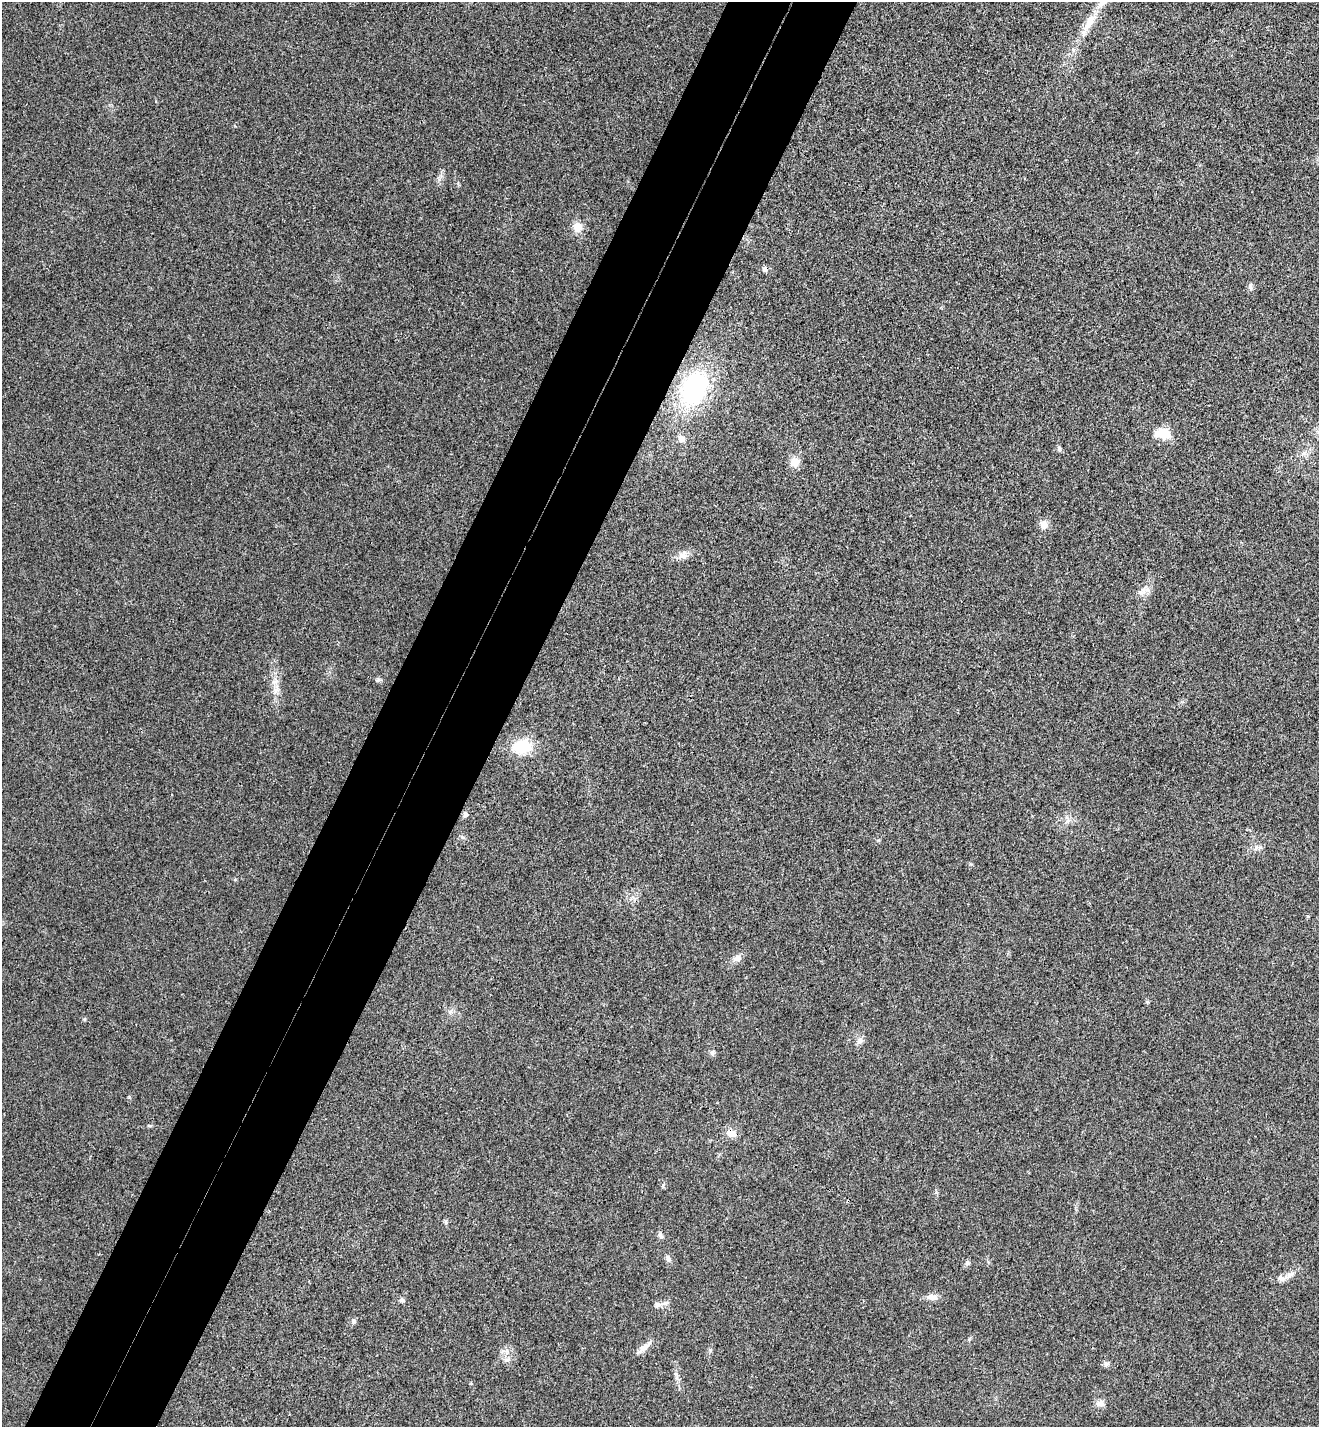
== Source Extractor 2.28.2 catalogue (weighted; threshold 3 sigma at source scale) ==
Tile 7 of 4 x 4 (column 3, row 2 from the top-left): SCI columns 2830-4146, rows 2884-4308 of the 5795 x 5765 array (HDU 1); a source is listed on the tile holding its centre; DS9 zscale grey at full resolution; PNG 1321 x 1429 px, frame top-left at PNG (2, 2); no overlay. Shown black and unused: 10% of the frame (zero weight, under 3 of 4 exposures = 6% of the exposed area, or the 3 px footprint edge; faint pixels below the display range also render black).
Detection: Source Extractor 2.28.2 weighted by HDU 2 'WHT'; one run over the whole footprint, this tile lists its part. Background 0.0216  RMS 0.0064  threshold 0.0287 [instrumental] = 3 sigma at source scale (4.5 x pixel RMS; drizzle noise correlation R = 1.50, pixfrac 1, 0.05/0.05 arcsec/px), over >= 5 px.
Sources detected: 35; all 35 listed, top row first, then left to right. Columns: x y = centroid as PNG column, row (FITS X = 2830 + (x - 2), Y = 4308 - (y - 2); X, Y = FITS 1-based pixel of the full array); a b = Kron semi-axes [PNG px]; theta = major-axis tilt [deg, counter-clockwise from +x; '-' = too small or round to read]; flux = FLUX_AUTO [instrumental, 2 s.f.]
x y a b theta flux
1089 24 44 9 61 17
577 227 12 10 -85 7
765 269 9 6 58 1.7
1250 286 10 6 -84 1.9
694 388 39 28 63 81
1163 433 17 10 -5 15
681 439 10 8 -40 3.5
1059 449 8 5 -72 1.4
795 462 11 11 - 6.7
1044 525 10 9 - 5
683 555 13 10 42 4.6
1142 592 11 8 5 3.6
378 680 7 6 - 1.5
276 690 10 8 26 3.5
522 746 16 12 12 28
465 814 5 5 - 2.6
1256 847 7 4 72 1.4
737 958 11 10 - 3.5
860 1041 10 8 45 2.9
712 1053 8 6 81 1.6
149 1126 6 4 0 0.8
731 1134 13 10 -20 5.4
446 1222 6 4 73 1
660 1235 8 6 -58 1.8
668 1258 10 7 -62 2.3
967 1263 7 6 - 1.5
1289 1275 18 7 31 4.9
932 1297 14 8 -6 4.4
402 1300 6 5 - 1.7
657 1305 12 8 5 3.2
354 1321 6 5 - 1.3
644 1348 23 7 39 4.9
507 1360 8 5 15 2.1
1106 1364 8 6 15 1.7
1100 1403 13 8 2 3.5
Unlisted compact peaks at least as high as the median listed source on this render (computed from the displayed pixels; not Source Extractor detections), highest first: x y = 439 179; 84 1019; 710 1350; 1308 916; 971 864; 663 1185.